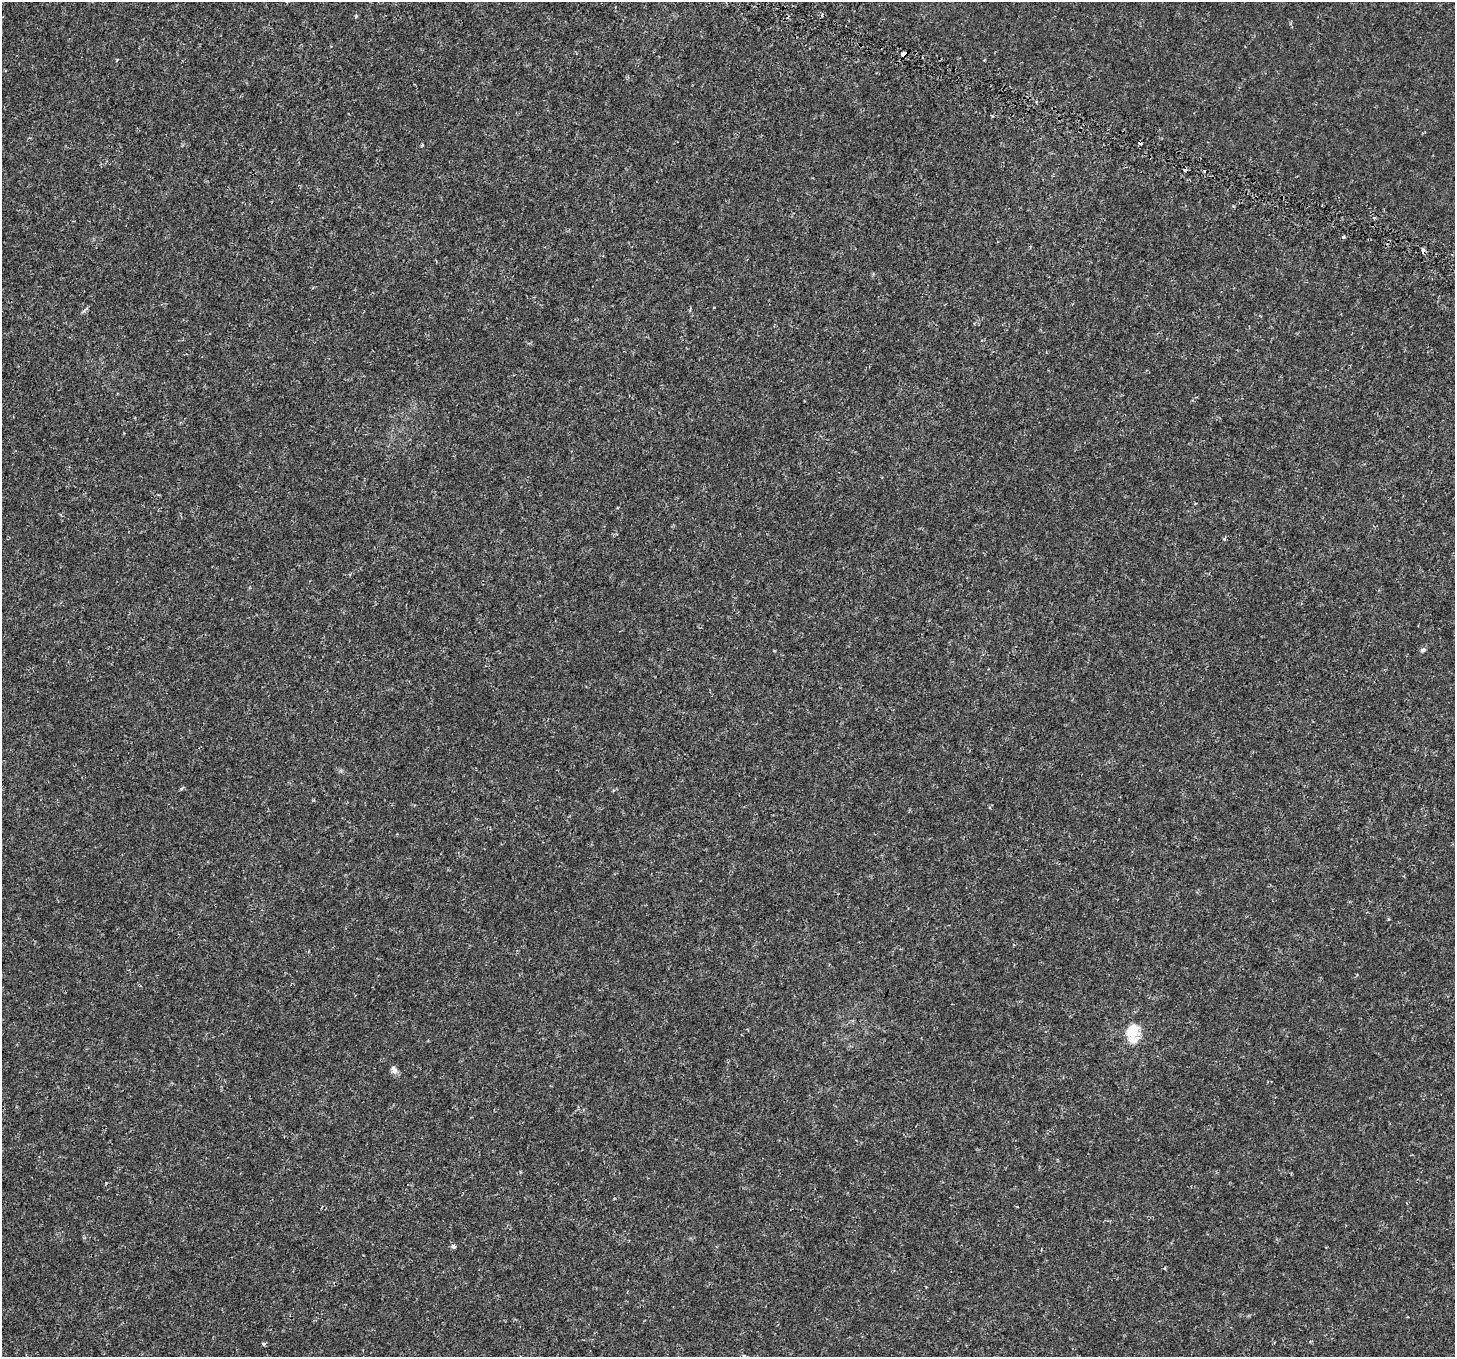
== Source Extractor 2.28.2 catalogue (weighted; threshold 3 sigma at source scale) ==
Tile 10 of 4 x 4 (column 2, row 3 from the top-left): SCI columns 1638-3090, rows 1822-3176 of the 6180 x 6285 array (HDU 1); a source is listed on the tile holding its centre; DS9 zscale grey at full resolution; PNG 1457 x 1359 px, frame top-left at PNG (2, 2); no overlay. Shown black and unused: <1% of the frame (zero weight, under 2 of 4 exposures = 6% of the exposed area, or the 3 px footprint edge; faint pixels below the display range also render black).
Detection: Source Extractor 2.28.2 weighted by HDU 2 'WHT'; one run over the whole footprint, this tile lists its part. Background 2.43e-04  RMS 9.4e-04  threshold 0.00423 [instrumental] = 3 sigma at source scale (4.5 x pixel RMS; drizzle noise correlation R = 1.50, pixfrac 1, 0.0396/0.0396 arcsec/px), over >= 5 px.
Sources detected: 14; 4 cosmic-ray / hot-pixel residue — not listed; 1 inside a brighter listed object's ellipse — not listed separately; the other 9 listed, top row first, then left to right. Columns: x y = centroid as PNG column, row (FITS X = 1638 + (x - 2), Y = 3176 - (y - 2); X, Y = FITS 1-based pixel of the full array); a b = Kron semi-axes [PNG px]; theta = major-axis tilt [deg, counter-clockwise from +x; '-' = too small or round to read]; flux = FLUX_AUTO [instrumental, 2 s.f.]
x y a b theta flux
903 54 5 3 - 1
422 145 4 3 - 0.095
1374 218 4 3 - 0.094
1343 237 4 4 - 0.16
1423 650 7 6 - 0.21
1133 1033 30 18 84 1.9
394 1070 11 8 -64 0.34
453 1246 4 4 - 0.34
264 1344 4 4 - 0.16
Overlapping masked pixels (flux is a lower limit): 1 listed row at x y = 903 54